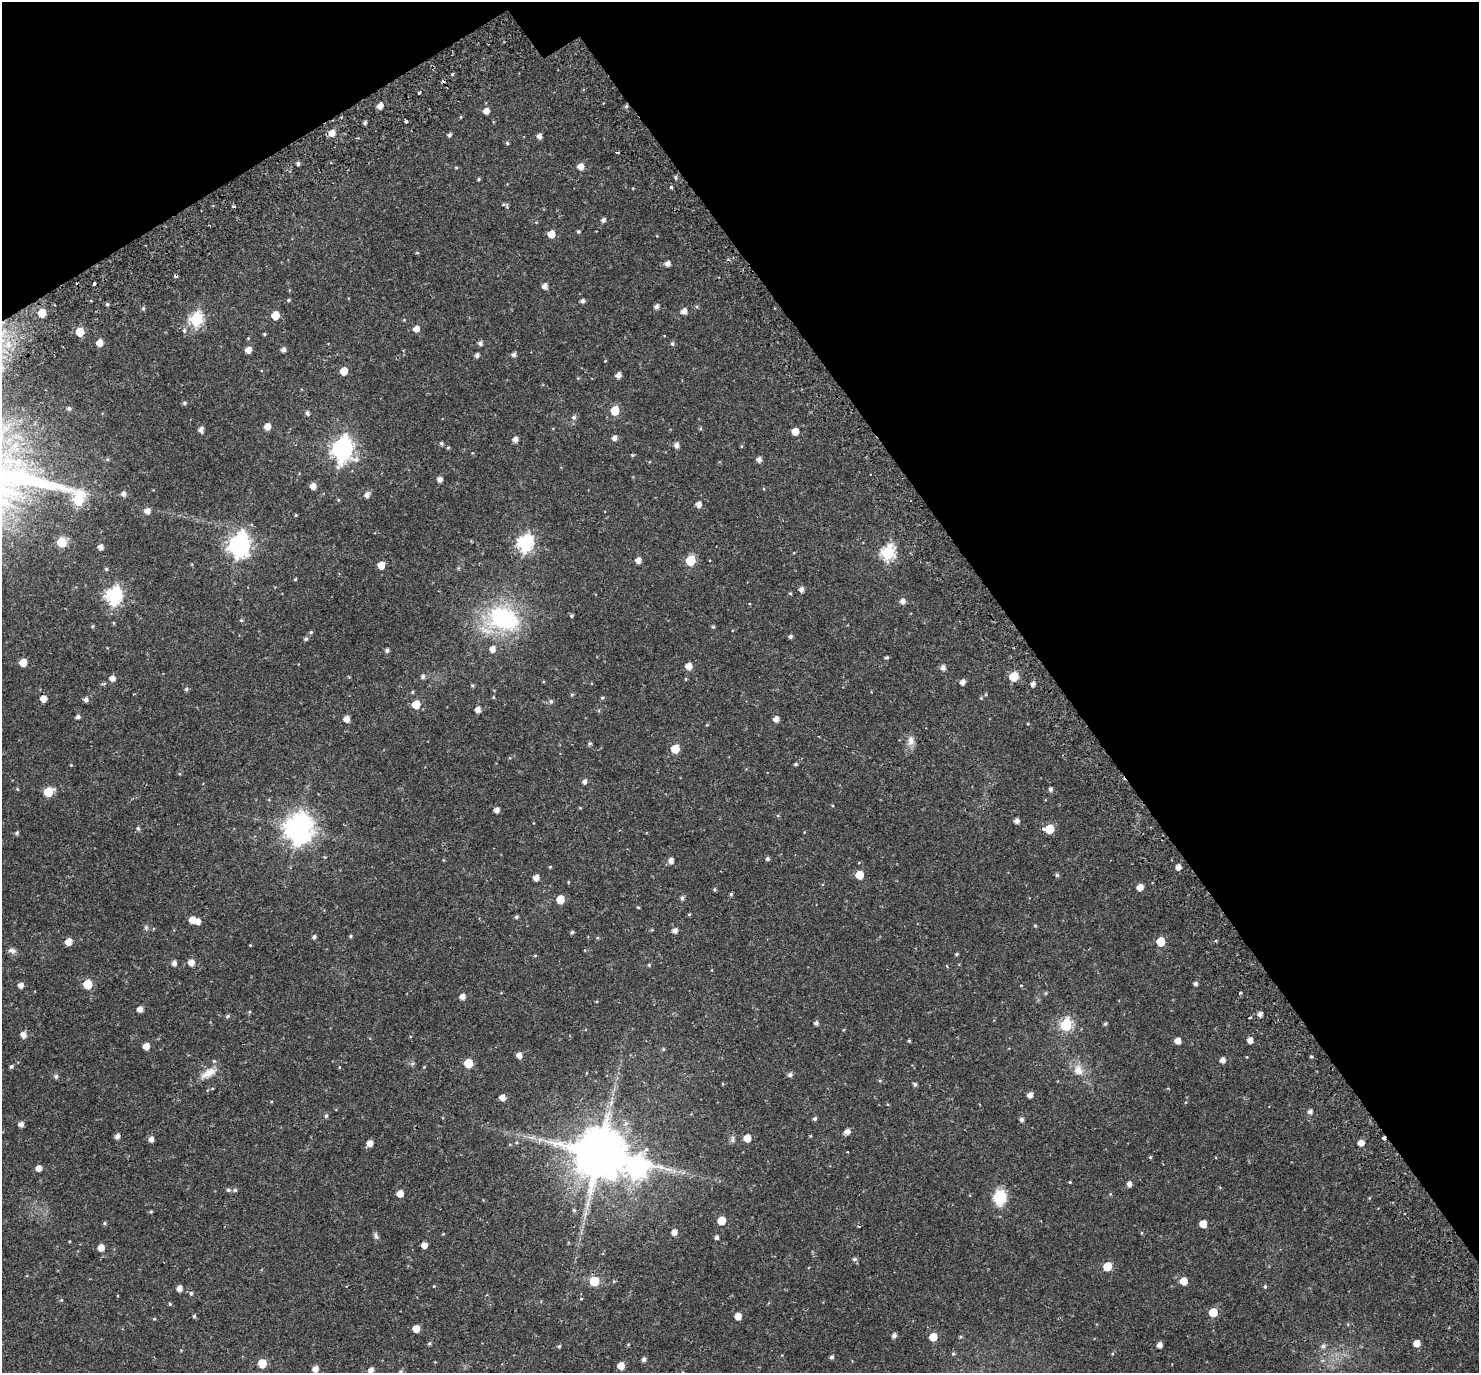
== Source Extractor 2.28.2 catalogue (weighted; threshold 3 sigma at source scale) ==
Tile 3 of 4 x 4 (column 3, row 1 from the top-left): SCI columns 3024-4500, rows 4330-5700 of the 6051 x 5978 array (HDU 1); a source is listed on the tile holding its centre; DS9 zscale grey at full resolution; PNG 1481 x 1375 px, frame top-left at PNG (2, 2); no overlay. Shown black and unused: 33% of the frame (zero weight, under 2 of 3 exposures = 5% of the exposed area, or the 3 px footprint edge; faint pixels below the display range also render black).
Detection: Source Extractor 2.28.2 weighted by HDU 2 'WHT'; one run over the whole footprint, this tile lists its part. Background 0.0628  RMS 0.0047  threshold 0.0209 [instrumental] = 3 sigma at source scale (4.5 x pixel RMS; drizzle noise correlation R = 1.50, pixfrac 1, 0.0396/0.0396 arcsec/px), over >= 5 px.
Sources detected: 279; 5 cosmic-ray / hot-pixel residue — not listed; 1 inside a brighter listed object's ellipse — not listed separately; the other 273 listed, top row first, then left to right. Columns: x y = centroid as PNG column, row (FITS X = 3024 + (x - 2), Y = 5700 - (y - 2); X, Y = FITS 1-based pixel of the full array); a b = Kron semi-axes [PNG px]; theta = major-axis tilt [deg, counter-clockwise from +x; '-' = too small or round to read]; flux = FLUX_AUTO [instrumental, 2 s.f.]
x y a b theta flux
452 74 4 3 - 0.51
419 92 3 3 - 1.1
380 106 6 4 66 2.8
626 106 5 4 - 0.82
486 111 6 5 - 2.9
460 117 5 3 - 0.33
406 121 3 3 - 0.68
365 123 4 4 - 0.89
332 133 6 5 - 3.9
449 135 5 4 - 0.86
539 136 5 5 - 1.9
507 143 5 5 - 0.62
617 152 4 3 - 1.7
298 163 4 4 - 0.97
456 167 5 3 - 0.41
580 167 6 5 - 3.5
676 177 5 4 - 0.71
479 179 4 4 - 0.56
671 187 3 3 - 1
507 205 8 4 -90 0.68
603 220 5 4 - 1.4
578 231 4 4 - 0.6
551 234 6 5 - 5.3
667 264 5 5 - 2.1
94 283 3 3 - 1.3
545 286 5 5 - 2.3
289 300 5 4 - 0.63
582 301 4 4 - 1.2
107 304 4 4 - 0.8
656 307 5 4 - 1.5
143 308 6 4 68 0.66
684 311 6 5 - 2.5
42 313 5 5 - 6.7
275 315 5 5 - 9.6
196 319 7 6 - 59
404 320 5 3 - 0.36
416 329 6 5 - 2.8
184 330 6 5 - 0.98
80 332 6 5 - 10
264 334 4 4 - 0.47
100 343 5 5 - 4.4
480 343 5 5 - 1.2
672 344 5 5 - 0.85
248 350 5 5 - 3.1
283 350 5 4 - 1.6
477 355 5 4 - 1.3
514 355 5 5 - 1.3
605 361 4 3 - 0.29
344 371 5 5 - 6.3
618 375 5 5 - 2.3
184 403 6 4 -15 0.72
69 408 5 5 - 1
615 410 6 5 - 13
307 413 5 4 - 0.99
574 417 6 5 - 1
267 427 5 5 - 3.8
201 430 5 5 - 1.9
795 431 5 5 - 4.9
614 438 5 5 - 1.8
515 439 5 4 - 2.2
441 443 5 4 - 0.67
676 445 5 5 - 2.1
741 446 5 3 - 0.34
342 449 9 8 - 230
632 455 5 4 - 0.45
759 460 5 5 - 1.9
439 479 5 5 - 1.8
313 486 5 5 - 3.1
123 494 5 5 - 1.7
367 495 6 5 - 2
698 504 5 5 - 2.5
147 511 6 5 - 2.6
296 515 4 4 - 0.43
62 542 6 6 - 17
525 543 7 7 - 90
239 545 9 8 - 240
100 547 5 5 - 2.1
888 553 7 6 - 63
638 560 5 5 - 2.6
690 560 6 5 - 23
381 565 5 5 - 5.7
106 569 5 4 - 0.62
295 579 4 3 - 0.38
801 589 5 5 - 1.7
790 593 4 4 - 0.5
114 596 7 7 - 100
902 601 6 5 - 2.1
571 616 4 4 - 0.58
502 618 32 23 -16 48
241 620 4 4 - 0.47
114 623 5 3 - 0.36
92 626 5 4 - 0.5
713 627 5 4 - 0.54
311 632 5 5 - 0.59
791 636 5 4 - 0.89
306 639 5 5 - 0.77
492 649 6 5 - 2.6
387 650 5 4 - 1.2
887 657 5 4 - 0.6
23 662 5 5 - 5.2
689 666 5 5 - 4.1
943 668 6 5 - 1.9
423 676 6 6 - 0.92
1013 677 6 5 - 14
112 678 5 5 - 2.4
962 682 5 5 - 2.1
1033 684 5 4 - 1.8
472 685 6 3 -19 0.47
186 689 5 4 - 0.74
412 692 5 4 - 0.49
986 694 5 3 - 0.41
572 695 5 4 - 0.49
493 697 5 3 - 0.38
43 698 5 5 - 3.6
602 698 6 4 0 0.59
981 698 5 3 - 0.39
86 699 5 5 - 1.5
551 701 6 6 - 0.92
416 704 6 5 - 8.7
478 710 5 4 - 2.8
78 717 5 4 - 1.1
346 719 5 5 - 3.1
776 719 5 5 - 2.5
911 741 14 9 88 2.8
590 743 5 5 - 0.72
675 749 6 5 - 12
796 764 5 4 - 0.65
71 765 4 3 - 0.38
584 782 5 5 - 1.5
17 789 5 4 - 0.43
1050 789 5 4 - 1.1
48 792 6 6 - 13
496 810 5 4 - 2.2
1016 821 4 4 - 2
138 828 5 5 - 0.89
299 828 10 9 - 510
1049 829 6 6 - 16
17 833 5 4 - 0.75
767 859 5 5 - 0.86
671 861 5 5 - 2.4
550 867 4 4 - 0.41
1178 867 4 4 - 2.5
859 875 5 5 - 8.4
1057 875 5 5 - 0.72
536 877 5 5 - 2.8
568 882 5 3 - 0.32
1140 887 5 4 - 3.9
714 890 4 4 - 0.56
731 894 4 4 - 0.57
682 898 6 5 - 0.93
560 899 6 5 - 8.2
638 907 4 3 - 0.4
689 914 4 4 - 0.44
516 917 5 4 - 0.7
192 920 5 5 - 4.1
198 921 5 5 - 2.9
1035 926 5 3 - 0.41
146 927 7 5 -71 0.85
652 930 4 3 - 0.39
675 931 5 5 - 1.9
572 932 5 4 - 0.72
350 936 5 4 - 0.53
314 937 5 4 - 0.94
68 942 6 5 - 4
1161 942 6 5 - 10
250 945 3 3 - 0.31
12 951 11 6 -13 1.6
956 954 4 3 - 0.49
191 962 6 5 - 3.4
174 963 5 4 - 1.8
649 965 4 4 - 0.54
1195 983 5 4 - 1.1
88 984 6 5 - 16
21 985 5 5 - 2.3
1021 985 4 2 - 0.28
1240 993 3 3 - 1.1
462 997 5 5 - 2.4
140 1009 5 5 - 2.6
249 1012 5 3 - 0.39
1260 1014 5 4 - 1.8
228 1016 6 4 28 0.72
1250 1018 3 2 - 0.48
816 1023 4 4 - 1.2
1105 1024 5 4 - 0.56
1066 1025 6 6 - 43
23 1035 6 5 - 2.6
1250 1040 5 5 - 2.7
909 1041 4 4 - 0.44
1177 1041 5 4 - 3.2
146 1046 5 5 - 4.3
663 1049 5 4 - 0.54
519 1055 5 5 - 2.6
1311 1056 3 3 - 0.96
1222 1060 5 5 - 2.3
468 1063 6 6 - 13
11 1066 5 4 - 0.88
1078 1070 13 10 -81 4.4
208 1073 23 9 30 5.3
790 1075 6 5 - 1.2
56 1076 6 5 - 1
880 1081 5 3 - 0.44
915 1084 4 4 - 1
1030 1095 5 4 - 2.4
502 1097 5 5 - 2.9
611 1102 9 4 85 1.2
1310 1112 5 5 - 1.4
326 1116 5 4 - 0.71
815 1119 5 4 - 0.93
1021 1120 5 4 - 1.2
21 1124 5 4 - 2.1
847 1131 6 5 - 2.4
117 1136 5 5 - 1.9
747 1138 5 5 - 5.7
1384 1138 3 3 - 2.2
151 1139 5 5 - 2.1
540 1139 7 4 18 1.1
732 1140 9 5 85 1.1
370 1143 6 5 - 3
1361 1143 5 5 - 3
847 1151 3 3 - 0.7
599 1153 15 13 46 2700
1150 1157 5 4 - 0.44
637 1167 13 9 -1 180
39 1168 5 5 - 3
1070 1182 3 3 - 0.35
1129 1184 5 4 - 1.9
228 1190 5 5 - 0.84
235 1190 6 4 14 0.82
400 1193 5 5 - 4.1
1000 1197 20 15 84 10
574 1210 5 5 - 0.62
151 1212 4 4 - 0.46
585 1214 7 4 71 1.2
722 1220 5 5 - 9.6
104 1223 5 4 - 0.59
1203 1224 5 5 - 5.4
674 1232 5 4 - 2.4
443 1234 4 3 - 0.38
376 1236 10 5 -71 1.1
716 1237 5 4 - 1.1
424 1245 5 5 - 2.8
101 1247 5 5 - 3.7
854 1259 6 5 - 0.98
1107 1266 6 5 - 12
594 1281 6 6 - 13
1183 1281 5 5 - 6.2
434 1286 3 3 - 0.31
1265 1286 5 4 - 0.56
179 1288 5 5 - 2.6
191 1293 5 4 - 0.8
581 1299 5 3 - 0.32
61 1300 5 4 - 0.38
170 1304 4 4 - 0.45
1213 1312 5 5 - 12
194 1316 5 4 - 0.55
738 1316 5 5 - 4.7
154 1319 5 3 - 0.34
416 1329 5 5 - 4.7
894 1335 5 4 - 1.5
933 1337 5 5 - 7.9
429 1343 5 4 - 0.62
1417 1343 5 5 - 4
1159 1345 4 4 - 2.3
559 1346 5 4 - 0.56
1323 1346 7 7 - 1.4
953 1354 5 4 - 0.59
831 1357 4 4 - 0.97
644 1359 5 5 - 1.2
262 1363 6 5 - 13
621 1366 5 5 - 4.9
315 1369 5 5 - 2.9
371 1370 5 5 - 2.2
400 1372 6 5 - 0.76
Overlapping masked pixels (flux is a lower limit): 3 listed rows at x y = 626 106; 1384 1138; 599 1153
Isophote crosses this tile's border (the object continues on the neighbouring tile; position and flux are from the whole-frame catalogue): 2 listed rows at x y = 371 1370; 400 1372